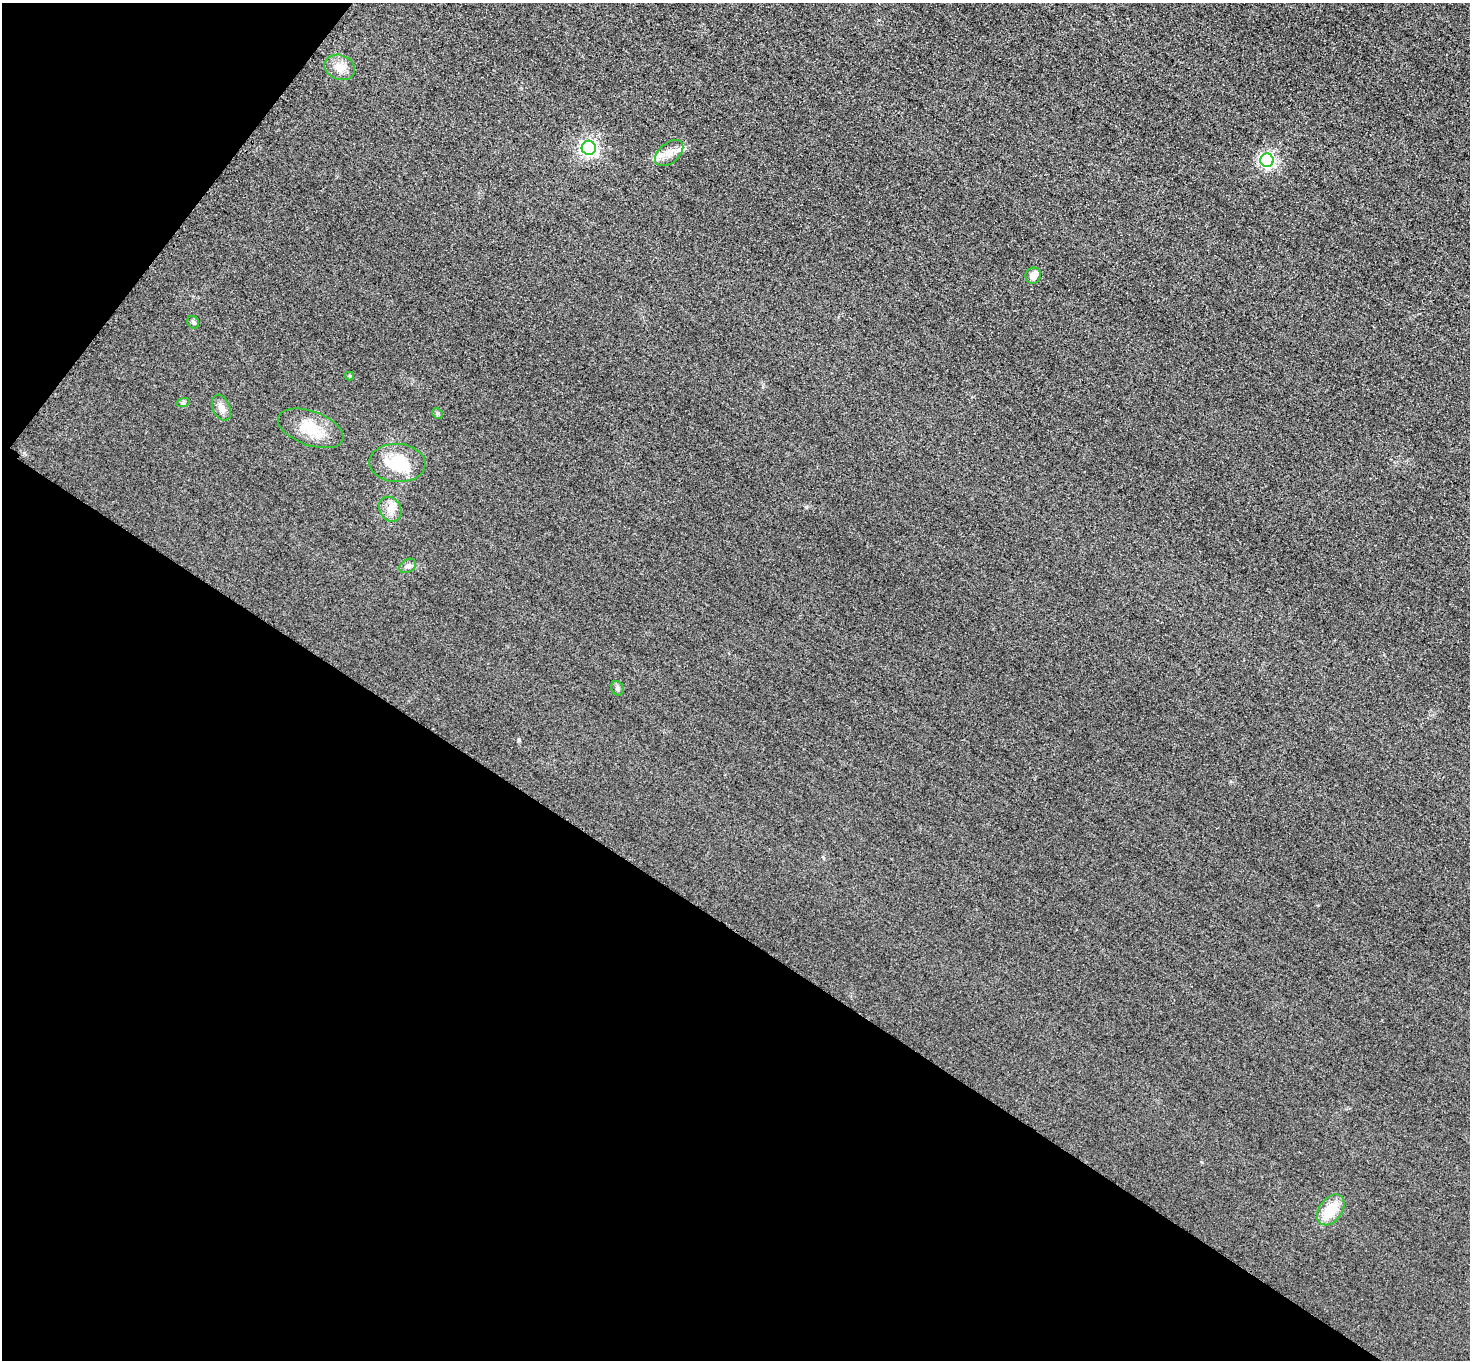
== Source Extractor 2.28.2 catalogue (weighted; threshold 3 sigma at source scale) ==
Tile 9 of 4 x 4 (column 1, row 3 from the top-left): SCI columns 29-1496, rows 1538-2895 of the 5925 x 5930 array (HDU 1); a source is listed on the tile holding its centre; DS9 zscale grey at full resolution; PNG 1472 x 1362 px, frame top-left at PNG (2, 3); each listed source drawn as its Kron ellipse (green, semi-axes under 4 px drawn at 4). Shown black and unused: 36% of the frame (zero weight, under 3 of 4 exposures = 3% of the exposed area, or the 3 px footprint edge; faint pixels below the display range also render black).
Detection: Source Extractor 2.28.2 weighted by HDU 2 'WHT'; one run over the whole footprint, this tile lists its part. Background 0.0503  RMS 0.016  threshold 0.0727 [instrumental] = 3 sigma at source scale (4.5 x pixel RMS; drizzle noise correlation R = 1.50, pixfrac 1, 0.05/0.05 arcsec/px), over >= 5 px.
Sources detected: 17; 1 inside a brighter listed object's ellipse — not listed separately; the other 16 listed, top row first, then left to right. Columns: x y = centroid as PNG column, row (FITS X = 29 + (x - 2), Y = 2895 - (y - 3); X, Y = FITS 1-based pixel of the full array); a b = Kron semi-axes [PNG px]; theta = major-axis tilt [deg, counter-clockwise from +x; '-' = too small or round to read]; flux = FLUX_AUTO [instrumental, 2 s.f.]
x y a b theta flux
340 67 16 12 -20 17
589 148 7 7 - 510
669 153 16 10 40 16
1267 160 7 6 - 390
1033 276 8 7 - 16
193 322 7 5 -58 2.9
350 376 4 4 - 2
183 403 7 4 18 2.5
221 408 13 8 -66 10
437 413 6 4 -45 2.3
311 428 34 17 -20 45
397 463 28 19 -4 63
390 509 13 10 -62 13
408 566 9 6 34 4.9
617 688 7 6 - 3.8
1331 1210 17 11 54 37
Unlisted compact peaks at least as high as the median listed source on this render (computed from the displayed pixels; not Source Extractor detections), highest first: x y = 519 740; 806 507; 1202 1162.